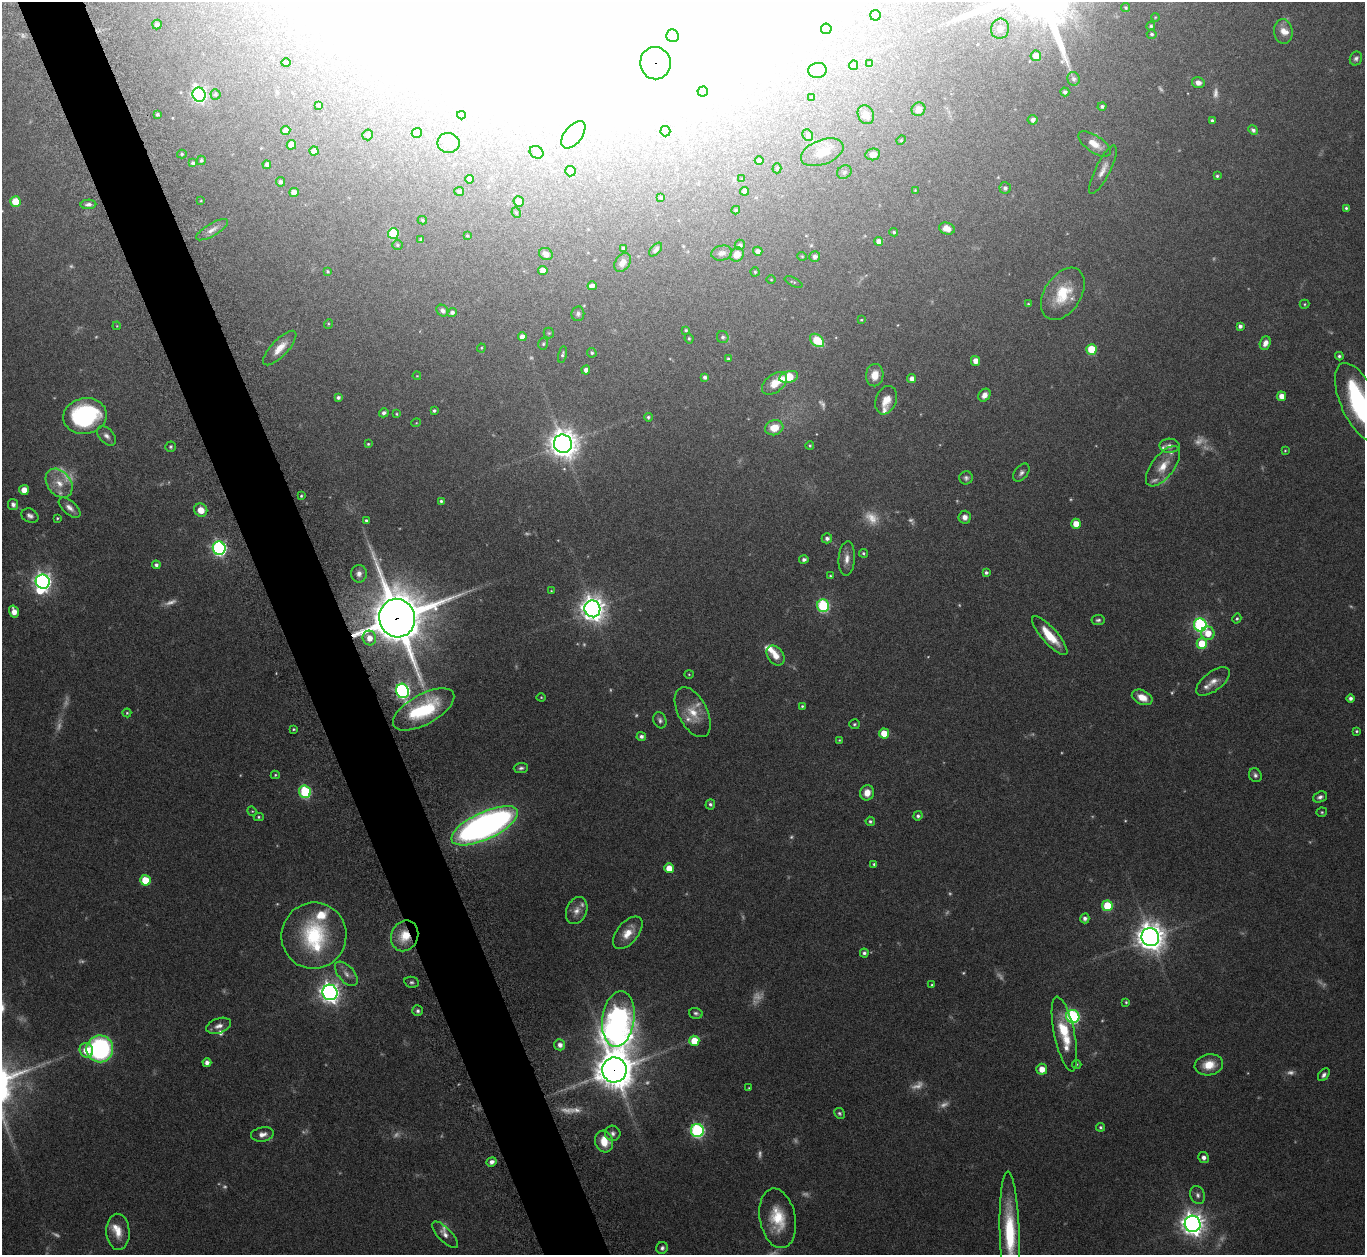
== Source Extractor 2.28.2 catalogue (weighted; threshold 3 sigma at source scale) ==
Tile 11 of 4 x 4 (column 3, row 3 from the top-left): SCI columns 2773-4135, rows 1447-2699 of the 5546 x 5534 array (HDU 1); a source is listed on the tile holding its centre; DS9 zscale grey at full resolution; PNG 1367 x 1257 px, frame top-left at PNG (2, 2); each listed source drawn as its Kron ellipse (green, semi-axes under 4 px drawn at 4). Shown black and unused: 5% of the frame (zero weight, under 8 of 15 exposures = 4% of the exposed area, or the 3 px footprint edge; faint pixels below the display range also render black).
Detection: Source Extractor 2.28.2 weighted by HDU 2 'WHT'; one run over the whole footprint, this tile lists its part. Background 0.0793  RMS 0.0027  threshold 0.011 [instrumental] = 3 sigma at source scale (4.09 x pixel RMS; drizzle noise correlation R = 1.36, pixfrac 0.8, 0.05/0.05 arcsec/px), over >= 5 px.
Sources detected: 356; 59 too faint to see at this stretch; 19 inside a brighter object's white glare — neither listed nor drawn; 12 inside a brighter listed object's ellipse — not listed separately; the other 266 listed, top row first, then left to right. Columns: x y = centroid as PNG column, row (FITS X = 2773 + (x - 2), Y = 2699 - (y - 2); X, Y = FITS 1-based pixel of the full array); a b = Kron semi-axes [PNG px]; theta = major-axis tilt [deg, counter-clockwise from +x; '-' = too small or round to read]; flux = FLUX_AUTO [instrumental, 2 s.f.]
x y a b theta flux
1126 8 4 4 - 0.41
875 15 5 5 - 0.93
1155 17 4 3 - 0.19
157 25 5 4 - 0.66
1151 26 4 4 - 0.47
826 29 5 5 - 1.7
1000 29 10 9 - 1.9
1283 31 12 9 -85 2.1
1152 34 5 4 - 0.48
672 36 6 6 - 1.2
1036 56 5 5 - 3
1356 58 7 6 - 0.68
286 63 4 4 - 0.49
655 63 16 15 - 740
870 63 4 3 - 0.3
854 65 4 4 - 1.4
818 70 9 7 6 0.94
1073 79 7 6 - 0.78
1198 83 6 5 - 1.2
703 91 5 5 - 0.79
1065 92 4 4 - 0.77
215 94 5 5 - 0.43
199 95 7 6 - 62
812 98 4 4 - 0.36
319 105 3 3 - 0.34
1102 106 4 4 - 0.6
918 109 7 6 - 1.3
157 114 4 4 - 0.44
461 115 4 3 - 0.35
866 115 10 8 -63 1.7
1033 120 5 4 - 0.98
1212 120 4 3 - 0.44
286 130 5 4 - 1.7
1253 130 5 4 - 0.84
665 131 5 5 - 2.5
417 133 5 5 - 3.1
367 135 5 5 - 0.74
573 135 16 8 51 2.4
808 135 6 5 - 0.8
901 140 5 4 - 0.27
448 143 11 10 - 2
1094 144 19 8 -34 3
291 145 4 4 - 2.5
314 151 4 4 - 1.8
536 152 7 6 - 0.59
822 152 22 12 21 4.6
182 154 5 4 - 0.36
873 154 7 6 - 1.7
201 160 4 4 - 0.44
759 160 4 4 - 0.67
193 163 4 4 - 0.53
267 165 4 4 - 0.89
777 168 5 4 - 0.42
1103 170 27 7 63 2.3
570 171 5 5 - 2.8
844 172 7 6 - 0.67
1217 176 4 3 - 0.39
470 179 4 4 - 0.97
742 179 3 2 - 0.22
280 182 5 4 - 0.7
1005 188 5 5 - 0.69
915 190 4 3 - 0.19
459 191 5 4 - 0.59
745 191 4 4 - 1.4
294 192 5 4 - 2.1
661 198 4 3 - 0.3
201 201 3 2 - 0.17
16 202 5 5 - 6.6
519 202 5 5 - 2.5
88 204 8 4 2 0.8
1346 208 4 3 - 0.42
736 210 4 3 - 0.32
516 213 5 4 - 0.33
422 220 5 4 - 0.37
947 228 8 6 -16 2.1
212 230 18 6 31 1.4
894 232 4 4 - 0.42
393 234 5 5 - 16
467 236 3 3 - 0.28
421 240 4 3 - 0.36
879 241 4 4 - 1.6
397 245 5 4 - 0.35
740 245 5 5 - 0.59
623 248 4 3 - 0.6
656 249 8 4 47 0.68
758 251 5 4 - 1.1
722 253 10 7 11 1.2
546 254 7 6 - 1.4
737 254 7 6 - 2.6
802 256 4 4 - 0.25
815 257 5 5 - 0.86
623 262 10 7 54 1.5
543 270 5 4 - 1.8
328 271 4 4 - 0.34
755 272 4 4 - 0.3
771 280 5 3 - 0.21
793 282 9 3 -25 0.27
592 286 4 4 - 0.9
1063 294 29 18 57 9.5
1028 304 4 4 - 0.29
1304 304 5 4 - 0.3
442 311 6 5 - 0.84
452 312 5 4 - 0.64
578 314 7 6 - 0.67
861 320 4 3 - 0.27
328 324 5 3 - 0.22
117 326 4 3 - 0.2
1240 326 4 4 - 0.82
686 330 4 3 - 0.34
549 333 5 5 - 0.34
522 337 4 4 - 1.6
723 337 6 6 - 0.66
689 338 5 3 - 0.33
817 340 8 5 -41 8.7
1265 343 7 5 69 1.7
543 344 6 4 76 0.38
280 348 22 8 47 3.2
481 348 4 4 - 0.24
1091 349 5 5 - 8.6
592 353 5 4 - 0.47
562 354 8 4 76 0.51
1339 356 4 4 - 0.5
728 359 4 3 - 0.34
975 361 5 4 - 1.8
586 370 4 4 - 1.2
875 375 11 8 82 2.9
417 376 4 3 - 0.17
705 377 4 4 - 0.7
789 377 9 5 15 7.9
912 379 4 4 - 1.4
774 383 14 9 39 3.9
984 395 7 5 52 1.7
1281 396 5 4 - 2.2
338 398 4 4 - 0.67
886 400 15 10 69 3
1359 402 43 18 -65 34
434 411 4 3 - 0.47
384 413 5 4 - 0.73
397 414 4 3 - 0.25
85 416 22 18 11 35
648 417 4 4 - 0.46
416 423 5 3 - 0.18
774 428 9 7 16 4.4
107 436 11 7 -47 1.1
368 444 3 3 - 0.28
563 444 9 9 - 360
810 445 4 4 - 0.29
1170 446 10 7 -2 1.2
170 447 5 5 - 0.45
1285 451 4 3 - 0.21
1163 466 24 11 52 4.2
1021 473 10 6 50 0.87
966 478 7 6 - 0.67
59 483 16 11 -52 3.5
24 490 5 5 - 2.5
301 496 4 3 - 0.3
441 501 4 3 - 0.46
13 504 5 5 - 1.1
69 508 13 6 -41 1.4
201 510 7 6 - 3.1
30 516 9 6 -26 0.96
965 517 6 6 - 1.2
57 518 3 2 - 0.26
366 520 3 3 - 0.38
1076 524 5 5 - 3.5
827 538 5 5 - 0.89
219 548 7 6 - 57
863 553 4 4 - 0.41
804 559 5 4 - 0.75
847 559 17 8 86 2.1
156 565 4 4 - 0.68
986 573 4 4 - 0.58
359 574 9 8 - 1.3
830 576 3 3 - 0.31
43 582 7 7 - 100
551 591 3 2 - 0.18
823 606 6 6 - 30
592 609 8 8 - 250
14 612 6 4 -74 2.2
397 618 19 18 - 1400
1237 618 5 4 - 0.36
1098 620 6 5 - 0.54
1200 625 6 6 - 43
1208 633 7 6 - 3.5
1050 636 25 7 -48 6.1
369 638 7 6 - 2.5
1202 644 5 5 - 8
775 655 11 7 -53 2.8
689 674 4 4 - 0.24
1213 681 20 9 38 2.3
402 691 7 6 - 67
541 697 4 4 - 0.24
1142 697 11 7 -25 3
1350 698 4 4 - 0.85
802 706 4 3 - 0.32
424 709 34 15 29 18
693 712 27 14 -62 4.8
127 713 4 4 - 0.31
660 720 8 6 -69 0.75
854 724 5 5 - 0.4
294 729 4 3 - 0.28
1356 731 4 4 - 0.38
884 733 5 5 - 4.8
641 736 5 4 - 0.87
839 740 4 4 - 0.24
521 768 7 5 4 0.59
275 775 4 4 - 0.29
1255 775 7 6 - 0.71
305 792 6 6 - 24
867 793 7 7 - 2.5
1320 797 7 5 21 0.82
710 804 5 5 - 0.58
252 811 5 4 - 0.28
1322 812 5 4 - 0.34
918 816 5 4 - 0.59
259 817 5 4 - 0.39
870 821 5 4 - 0.45
485 826 36 13 25 130
874 864 4 3 - 0.39
669 868 5 5 - 3.5
145 880 5 5 - 6.2
1107 906 5 5 - 10
577 911 14 10 66 1.9
1085 918 5 4 - 0.94
628 933 19 10 51 3.7
314 936 33 32 - 22
405 936 16 13 67 5.8
1150 937 9 8 - 350
864 953 4 4 - 0.69
346 974 15 8 -49 1.7
411 982 7 5 -12 0.59
932 985 4 3 - 0.29
330 992 8 7 - 150
1126 1002 4 4 - 0.31
418 1011 5 5 - 0.62
696 1013 7 5 -16 0.59
1073 1017 6 6 - 38
618 1019 28 16 82 170
219 1026 13 7 19 1.5
1064 1034 38 10 -78 10
694 1041 5 5 - 5.3
560 1045 5 5 - 1.4
100 1049 13 13 - 41
86 1050 7 6 - 4.4
207 1063 4 4 - 1.3
1077 1064 5 4 - 0.28
1209 1065 14 10 11 4.3
1042 1069 5 5 - 2.6
614 1070 12 12 - 620
1324 1075 7 5 51 0.79
749 1088 3 3 - 0.19
839 1113 6 5 - 0.48
1100 1127 4 4 - 0.47
697 1130 6 6 - 45
613 1133 8 7 - 0.86
262 1134 11 7 9 1.6
604 1141 11 9 -72 4.4
1204 1157 5 5 - 1.1
491 1162 5 4 - 1.1
1198 1195 9 7 -68 0.92
778 1218 30 18 -79 8.7
1193 1224 8 8 - 220
118 1232 18 11 -86 3.4
1010 1234 62 10 -88 17
445 1235 17 7 -46 1.5
662 1248 6 5 - 0.72
Overlapping masked pixels (flux is a lower limit): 4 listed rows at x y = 655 63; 397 618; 405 936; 614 1070
Isophote crosses this tile's border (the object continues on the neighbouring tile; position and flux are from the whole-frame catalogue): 3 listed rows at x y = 1359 402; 778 1218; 1010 1234